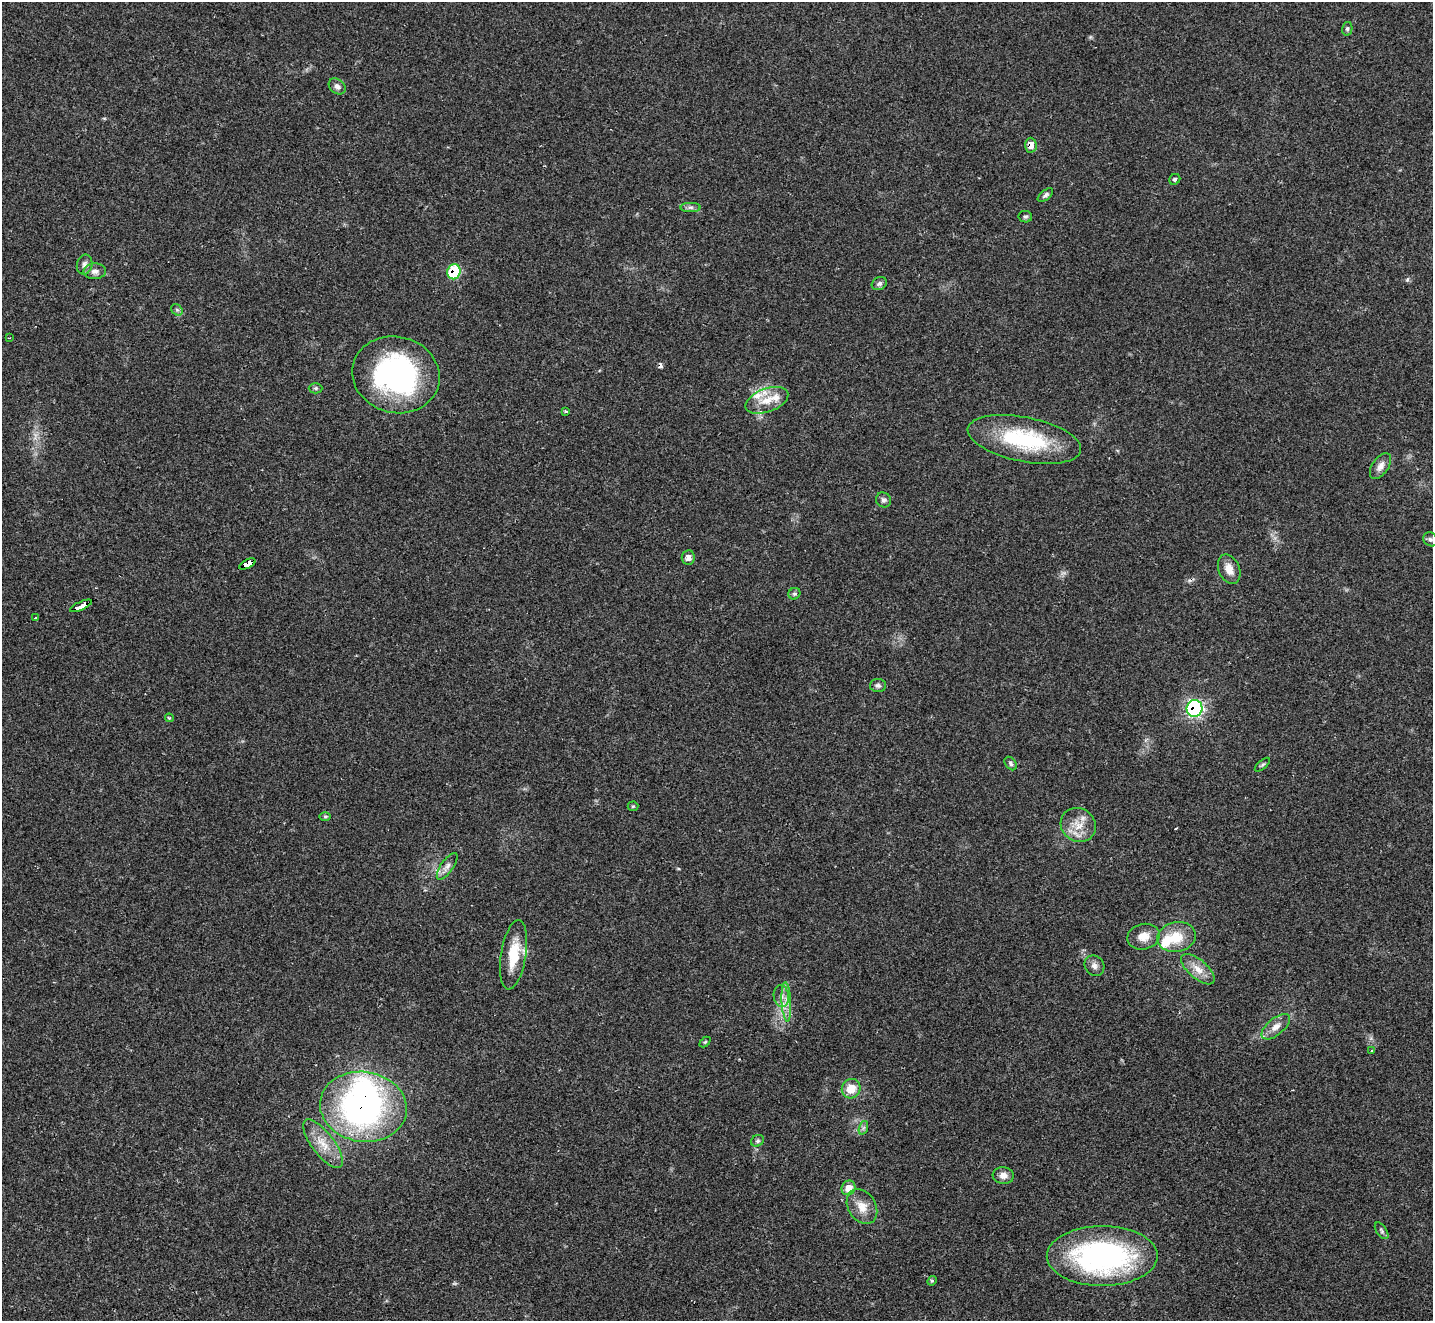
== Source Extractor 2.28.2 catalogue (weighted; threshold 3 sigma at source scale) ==
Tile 7 of 4 x 4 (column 3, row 2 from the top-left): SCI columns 2862-4292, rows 2924-4242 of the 5722 x 5711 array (HDU 1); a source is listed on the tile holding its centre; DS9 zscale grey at full resolution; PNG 1435 x 1323 px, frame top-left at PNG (2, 2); each listed source drawn as its Kron ellipse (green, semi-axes under 4 px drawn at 4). Shown black and unused: <1% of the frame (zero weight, under 2 of 3 exposures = <1% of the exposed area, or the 3 px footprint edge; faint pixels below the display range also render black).
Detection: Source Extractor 2.28.2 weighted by HDU 2 'WHT'; one run over the whole footprint, this tile lists its part. Background 0.0674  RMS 0.0061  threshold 0.0276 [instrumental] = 3 sigma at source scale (4.5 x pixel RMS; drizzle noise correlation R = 1.50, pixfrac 1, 0.05/0.05 arcsec/px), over >= 5 px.
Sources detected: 64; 1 inside a brighter object's white glare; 2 cosmic-ray / hot-pixel residue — neither listed nor drawn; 4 inside a brighter listed object's ellipse — not listed separately; the other 57 listed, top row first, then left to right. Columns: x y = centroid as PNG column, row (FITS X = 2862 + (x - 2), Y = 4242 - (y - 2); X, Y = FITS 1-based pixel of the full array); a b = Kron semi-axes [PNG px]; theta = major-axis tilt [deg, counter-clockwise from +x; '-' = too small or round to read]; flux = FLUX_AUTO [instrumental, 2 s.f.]
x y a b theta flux
1347 29 7 5 76 1.1
337 86 9 7 -39 2.3
1031 145 7 5 -88 5.2
1175 179 6 5 - 1.1
1045 195 9 4 40 1.5
691 207 10 4 0 1.7
1025 217 7 5 -12 1.2
85 265 10 7 77 2.8
95 271 11 8 4 3.3
454 272 7 6 - 27
879 284 8 6 25 1.6
177 310 6 5 - 1.3
9 338 3 2 - 0.48
396 375 44 38 -15 120
315 388 7 5 0 1.2
767 400 22 11 19 11
566 412 4 3 - 0.84
1024 439 58 22 -11 56
1380 466 15 8 56 4
884 500 8 7 - 1.8
1430 539 7 6 - 1.6
688 558 7 6 - 3.6
247 564 9 4 26 93
1229 569 15 10 -67 6.4
794 594 6 5 - 1.1
81 606 12 3 24 120
35 618 3 3 - 3
878 685 8 6 -2 1.6
1194 708 8 8 - 110
169 718 4 3 - 0.68
1011 763 7 5 -53 1.4
1262 765 9 4 40 1
633 806 5 5 - 0.75
325 816 6 4 0 0.82
1078 825 18 16 -36 11
447 866 16 6 55 3.2
1143 937 16 12 14 7.3
1176 937 19 15 10 15
514 955 35 12 81 17
1094 966 11 9 -50 3
1198 969 20 9 -41 7
781 996 11 7 -82 3.6
786 1002 20 4 -87 4.9
1276 1027 17 8 40 5.3
705 1042 6 4 44 0.75
1371 1050 3 2 - 0.76
851 1089 10 9 - 10
363 1107 43 35 -9 190
863 1128 7 4 71 1.3
757 1141 7 5 29 1.3
323 1144 29 11 -53 12
1003 1175 10 8 -5 4.1
848 1188 7 6 - 7
862 1206 19 13 -58 8.6
1382 1231 9 5 -55 1.3
1102 1256 55 30 0 150
932 1281 5 4 - 0.76
Overlapping masked pixels (flux is a lower limit): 6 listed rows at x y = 1031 145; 454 272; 247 564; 81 606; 1194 708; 363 1107